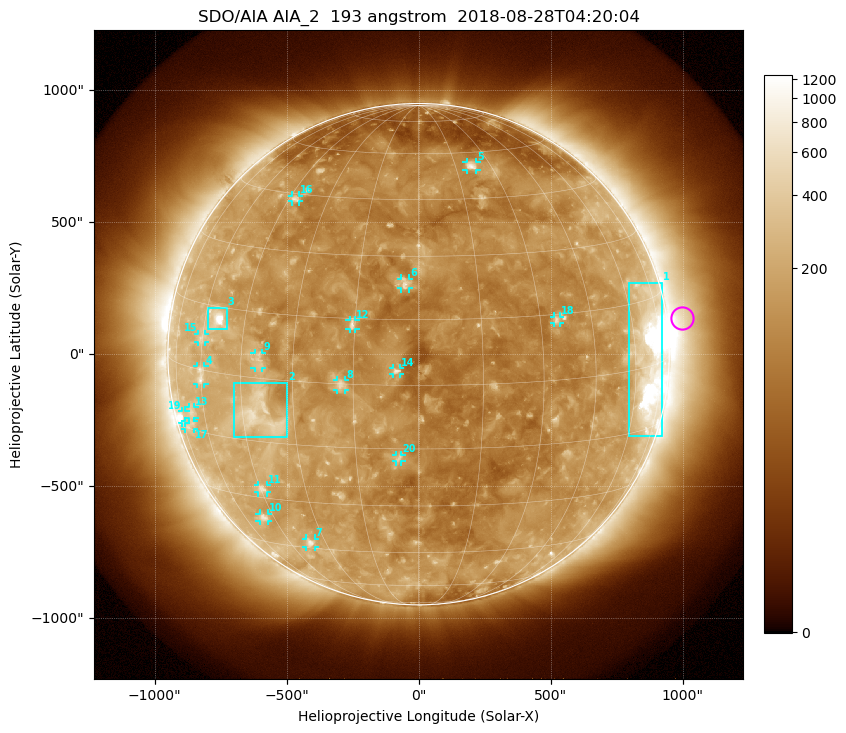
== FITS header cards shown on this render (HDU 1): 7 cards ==
TELESCOP= 'SDO/AIA'
INSTRUME= 'AIA_2'
WAVELNTH=                  193
WAVEUNIT= 'angstrom'
DATE-OBS= '2018-08-28T04:20:04.83'
CTYPE1  = 'HPLN-TAN'
CTYPE2  = 'HPLT-TAN'

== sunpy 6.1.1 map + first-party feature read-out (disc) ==
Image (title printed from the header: SDO/AIA AIA_2  193 angstrom  2018-08-28T04:20:04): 1024 x 1024 px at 2.4 arcsec/px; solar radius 950 arcsec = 396 px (full disc in frame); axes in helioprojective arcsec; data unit not stated in the header (colour bar unlabelled)
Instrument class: DISC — disc imager (sunpy class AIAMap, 193 A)
Bright regions (active regions / flare kernels): reference = the median radial profile (limb darkening/brightening removed); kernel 9 px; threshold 5 sigma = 207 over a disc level ~115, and >= 1.15x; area >= 12 px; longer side >= 9 px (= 22 arcsec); searched inside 0.97 R_sun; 20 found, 20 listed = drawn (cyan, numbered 1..; 17 of them under ~33 arcsec drawn as corner ticks so the feature stays visible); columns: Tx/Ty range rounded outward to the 5 arcsec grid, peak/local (2 s.f.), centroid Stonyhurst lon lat
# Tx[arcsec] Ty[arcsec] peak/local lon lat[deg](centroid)
1 795..925 -310..270 13 +67 +1
2 -700..-495 -315..-105 5.5 -39 -8
3 -800..-725 90..175 14 -55 +12
4 -840..-810 -115..-45 4 -60 -1
5 180..220 695..730 5.3 +22 +55
6 -70..-35 250..285 5.2 -3 +23
7 -425..-390 -730..-695 4.4 -36 -43
8 -310..-275 -135..-95 4.4 -18 +0
9 -625..-590 -55..5 3.5 -39 +4
10 -605..-570 -630..-605 3.5 -50 -36
11 -610..-575 -525..-495 3.6 -44 -27
12 -265..-240 95..130 5 -16 +14
13 -870..-850 -240..-200 2.5 -67 -11
14 -95..-70 -75..-50 5 -5 +3
15 -835..-805 45..80 2.9 -60 +7
16 -480..-450 575..600 3.6 -42 +44
17 -885..-850 -285..-255 2.2 -70 -14
18 510..535 115..145 4.2 +35 +14
19 -895..-880 -260..-215 3.6 -73 -12
20 -85..-65 -405..-380 3.6 -5 -17
Off-limb structures (1.02-1.3 R_sun): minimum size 162 px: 8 found; the strongest spans PA ~255..305 deg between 1.02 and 1.3 R_sun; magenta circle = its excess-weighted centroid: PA ~280 deg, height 1.06 R_sun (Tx ~995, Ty ~135 arcsec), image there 2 x the reference